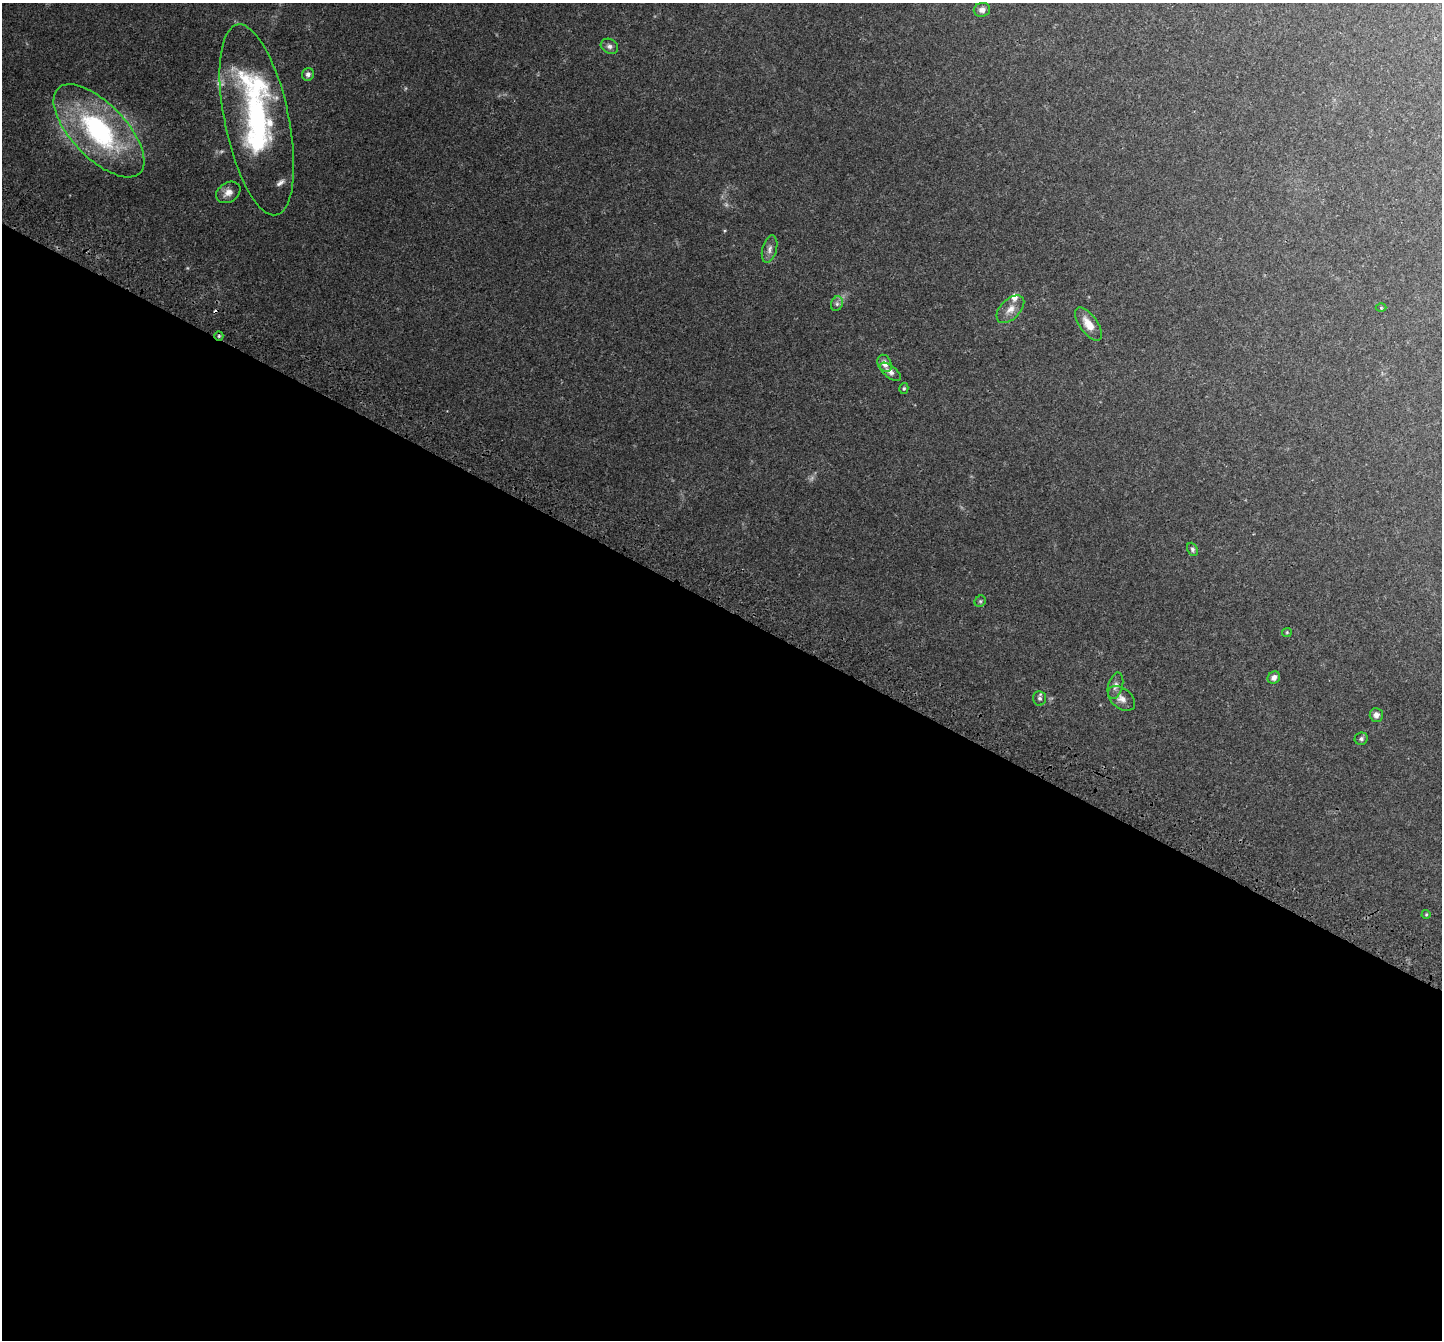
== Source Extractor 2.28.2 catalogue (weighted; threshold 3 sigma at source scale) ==
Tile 14 of 4 x 4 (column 2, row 4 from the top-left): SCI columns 1585-3024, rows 414-1751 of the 6031 x 6114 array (HDU 1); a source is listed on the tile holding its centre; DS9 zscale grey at full resolution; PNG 1444 x 1342 px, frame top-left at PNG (2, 3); each listed source drawn as its Kron ellipse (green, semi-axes under 4 px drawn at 4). Shown black and unused: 55% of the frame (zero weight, under 3 of 4 exposures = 8% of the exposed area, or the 3 px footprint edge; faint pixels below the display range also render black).
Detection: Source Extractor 2.28.2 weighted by HDU 2 'WHT'; one run over the whole footprint, this tile lists its part. Background 0.0446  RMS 0.0039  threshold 0.0174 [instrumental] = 3 sigma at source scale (4.5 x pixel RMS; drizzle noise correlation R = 1.50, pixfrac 1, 0.0396/0.0396 arcsec/px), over >= 5 px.
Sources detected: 33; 3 too faint to see at this stretch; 1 cosmic-ray / hot-pixel residue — neither listed nor drawn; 4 inside a brighter listed object's ellipse — not listed separately; the other 25 listed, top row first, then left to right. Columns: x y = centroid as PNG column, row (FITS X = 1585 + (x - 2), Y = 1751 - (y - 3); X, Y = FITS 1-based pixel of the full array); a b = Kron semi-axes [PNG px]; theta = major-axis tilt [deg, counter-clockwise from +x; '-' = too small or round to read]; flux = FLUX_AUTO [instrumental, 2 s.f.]
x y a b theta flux
982 10 8 7 - 1.5
609 46 9 7 -27 1.3
308 74 6 6 - 1.2
257 120 97 32 -78 66
99 131 59 27 -46 57
228 192 13 9 32 2.7
770 249 14 7 74 1.7
837 304 7 6 - 0.9
1381 308 5 3 - 0.3
1010 309 17 10 45 3.2
1088 324 19 9 -54 4.8
219 336 5 4 - 0.56
885 363 9 6 -65 2.2
890 372 12 6 -39 1.6
904 388 5 4 - 0.56
1192 549 7 5 -65 0.78
980 601 6 5 - 0.58
1287 632 5 4 - 0.4
1274 678 6 5 - 1.6
1115 686 13 7 75 1.7
1040 698 7 6 - 0.95
1121 698 15 10 -39 2.7
1376 715 7 6 - 1.9
1361 739 6 6 - 0.87
1426 914 4 4 - 0.36
Overlapping masked pixels (flux is a lower limit): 1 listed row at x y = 219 336